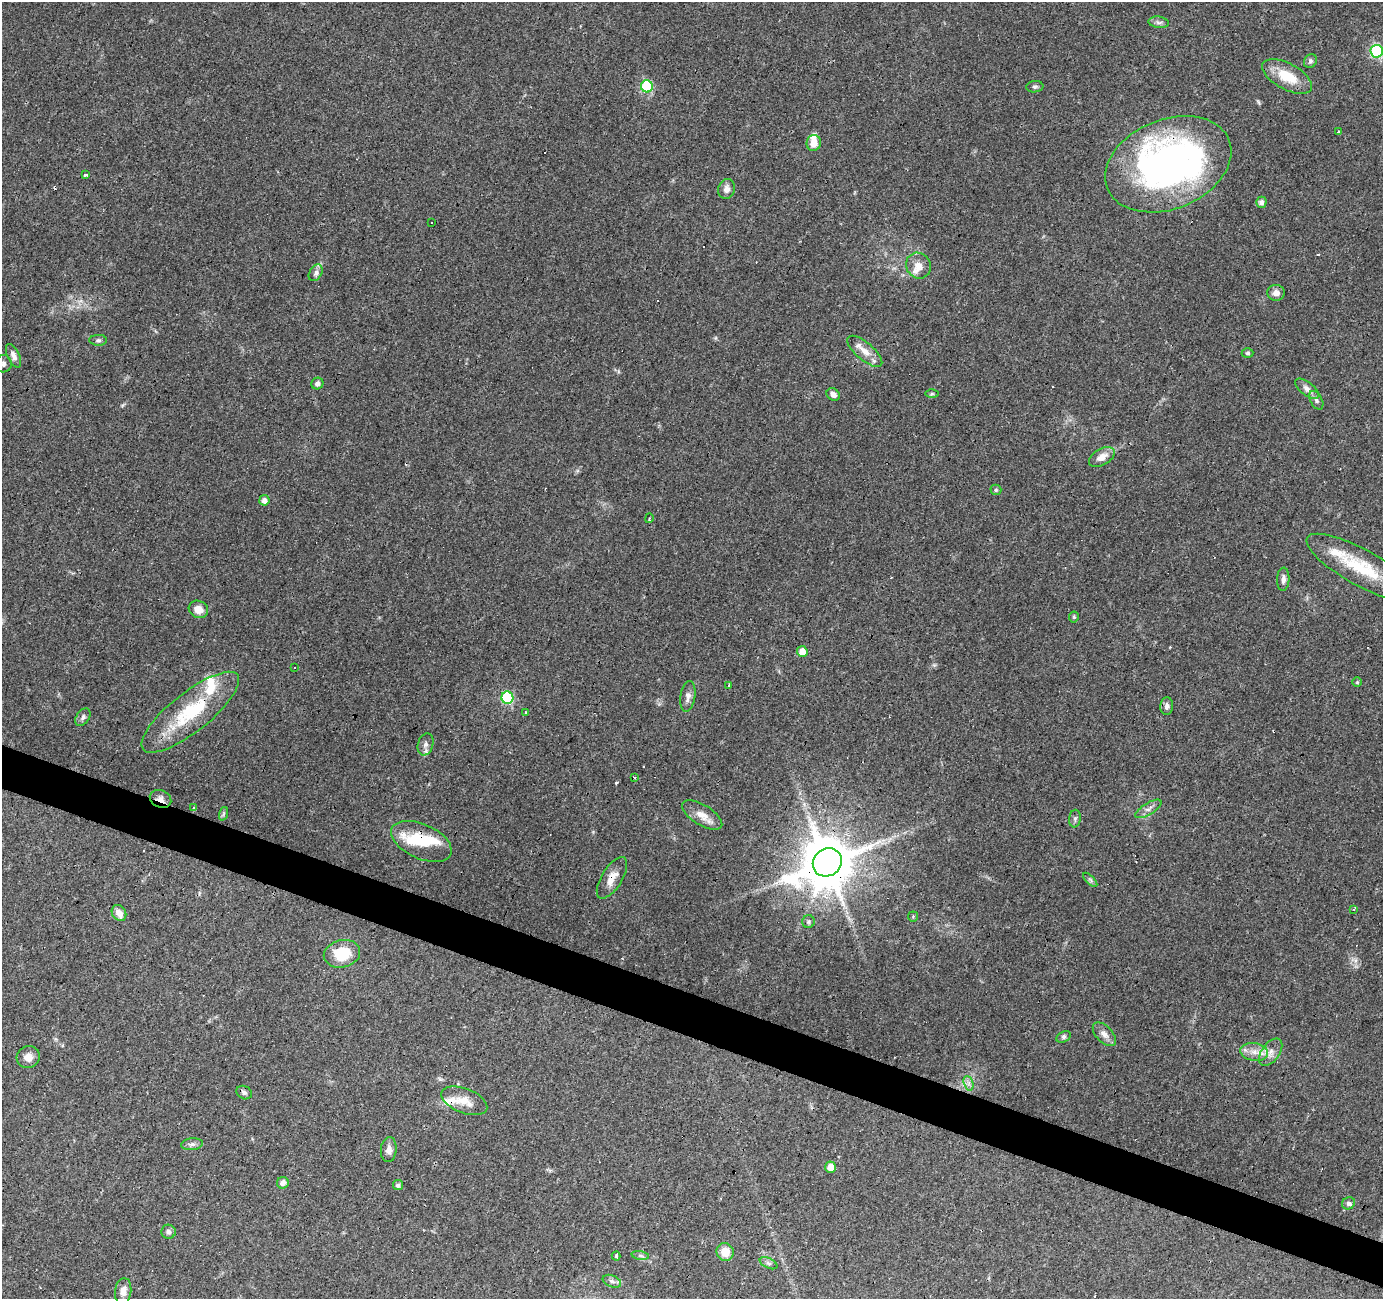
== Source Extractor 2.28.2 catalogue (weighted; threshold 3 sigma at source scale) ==
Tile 6 of 4 x 4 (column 2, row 2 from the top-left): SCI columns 1382-2762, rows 2800-4096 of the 5528 x 5664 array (HDU 1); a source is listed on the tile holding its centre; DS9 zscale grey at full resolution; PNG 1385 x 1301 px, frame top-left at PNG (2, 2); each listed source drawn as its Kron ellipse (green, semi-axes under 4 px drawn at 4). Shown black and unused: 3% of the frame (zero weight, under 3 of 4 exposures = <1% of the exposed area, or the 3 px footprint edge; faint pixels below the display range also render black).
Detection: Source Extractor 2.28.2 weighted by HDU 2 'WHT'; one run over the whole footprint, this tile lists its part. Background 0.0703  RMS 0.0053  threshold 0.0239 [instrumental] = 3 sigma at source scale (4.5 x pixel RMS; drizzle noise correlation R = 1.50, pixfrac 1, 0.0396/0.0396 arcsec/px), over >= 5 px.
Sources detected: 103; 3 inside a brighter object's white glare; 11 cosmic-ray / hot-pixel residue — neither listed nor drawn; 7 inside a brighter listed object's ellipse — not listed separately; the other 82 listed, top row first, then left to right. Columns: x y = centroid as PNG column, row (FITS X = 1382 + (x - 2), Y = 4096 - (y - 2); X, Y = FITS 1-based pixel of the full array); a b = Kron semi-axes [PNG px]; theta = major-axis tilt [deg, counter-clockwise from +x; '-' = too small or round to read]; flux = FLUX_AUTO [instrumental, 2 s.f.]
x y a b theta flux
1159 22 10 5 -8 1.7
1377 51 6 6 - 63
1310 61 7 6 - 1.4
1287 76 27 13 -28 14
647 86 6 6 - 43
1035 87 8 5 6 1.2
1339 132 3 3 - 5.9
814 143 8 7 - 5.4
1168 164 65 44 22 220
85 175 4 4 - 5.3
726 189 10 8 73 2.7
1261 202 5 5 - 2.3
431 223 3 2 - 0.83
919 266 13 12 - 5.2
316 273 9 6 60 2.1
1276 293 9 8 - 3
98 340 9 5 1 1.2
865 351 22 8 -40 6.1
1247 353 6 4 0 1
13 356 13 6 -66 2.6
3 364 8 8 - 1.9
317 383 6 5 - 1.9
1307 389 14 6 -39 3.2
833 394 7 5 -36 2.6
932 394 6 4 1 0.81
1316 400 10 6 -62 1.7
1102 457 14 8 30 4.7
996 490 5 5 - 0.94
264 500 5 5 - 2.8
649 518 5 2 - 0.53
1361 568 62 18 -29 31
1283 579 12 6 86 2.4
198 609 10 8 -26 5.2
1074 617 5 5 - 0.73
802 651 5 5 - 5.1
295 668 3 3 - 0.63
1357 682 5 5 - 0.66
728 685 3 2 - 0.56
688 696 15 7 81 2.9
507 698 6 6 - 56
1167 706 9 6 86 1.9
190 712 60 19 38 37
526 713 3 3 - 1.8
83 717 9 6 56 1.7
426 744 11 7 73 2.4
634 777 3 3 - 1.3
160 799 11 8 -26 2.7
194 808 3 3 - 4.8
1148 809 15 5 32 2.6
223 814 7 4 71 0.82
702 815 23 10 -32 6.4
1075 819 9 5 83 1.3
421 841 32 17 -24 18
827 862 15 13 38 3100
612 878 23 10 58 6.1
1090 880 9 3 -45 0.98
1353 909 3 2 - 0.55
119 913 8 6 -59 4
913 916 5 5 - 0.61
808 922 6 6 - 1
342 954 18 13 13 16
1104 1034 14 8 -46 3.4
1064 1037 7 5 27 1.2
1254 1052 14 9 -9 5.1
1270 1052 16 9 53 4.3
28 1057 12 11 - 4
968 1083 7 4 -71 1.7
244 1093 8 6 -28 1.4
464 1101 24 12 -21 8.2
192 1144 11 6 4 1.9
389 1150 12 8 84 3.2
830 1167 5 5 - 4.9
283 1183 6 5 - 2.7
398 1185 5 5 - 1.5
1348 1203 7 5 31 1.7
169 1232 7 7 - 1.8
725 1252 9 8 - 7.6
616 1256 4 3 - 8.8
640 1256 9 4 -9 1.2
768 1263 9 5 -26 1.3
612 1281 9 6 -22 1.9
123 1291 13 8 83 3.7
Overlapping masked pixels (flux is a lower limit): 6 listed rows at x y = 1168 164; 190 712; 160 799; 421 841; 827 862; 612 878
Isophote crosses this tile's border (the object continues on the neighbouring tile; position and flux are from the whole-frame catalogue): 1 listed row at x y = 3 364